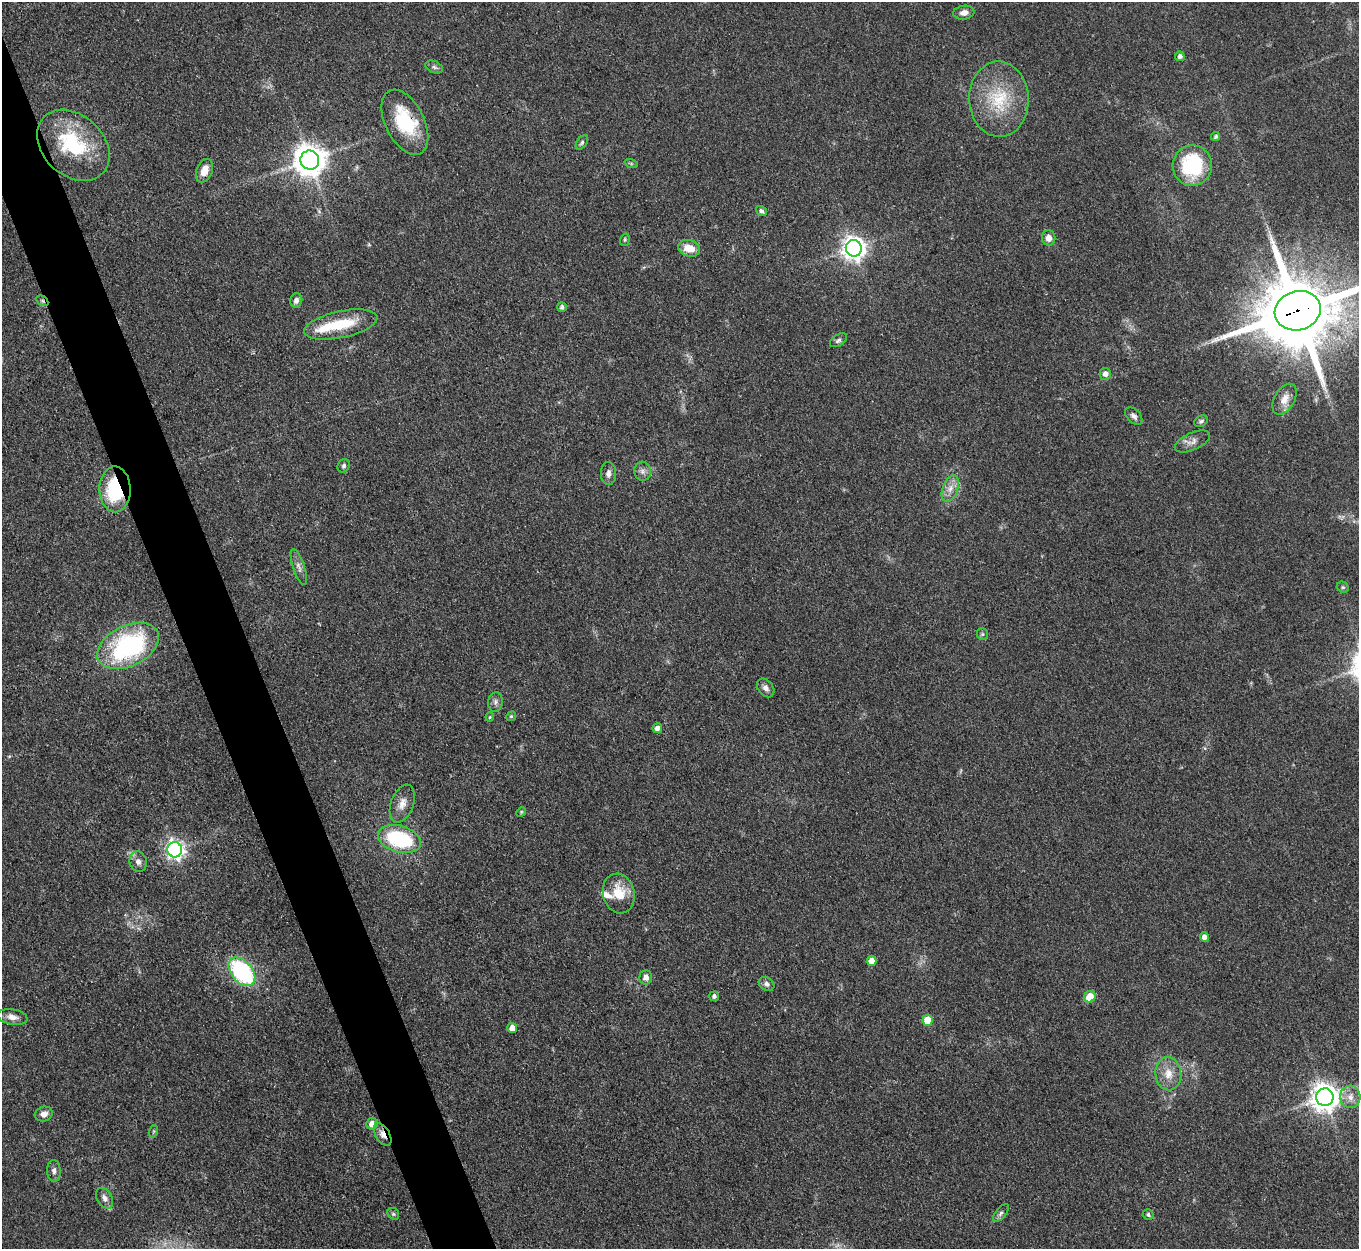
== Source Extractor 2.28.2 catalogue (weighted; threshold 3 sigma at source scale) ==
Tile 11 of 4 x 4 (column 3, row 3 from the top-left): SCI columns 2715-4071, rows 1523-2769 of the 5429 x 5414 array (HDU 1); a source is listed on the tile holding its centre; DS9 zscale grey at full resolution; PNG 1361 x 1251 px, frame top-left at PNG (2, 2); each listed source drawn as its Kron ellipse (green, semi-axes under 4 px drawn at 4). Shown black and unused: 4% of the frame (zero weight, under 3 of 4 exposures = <1% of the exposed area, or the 3 px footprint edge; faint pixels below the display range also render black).
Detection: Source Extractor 2.28.2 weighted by HDU 2 'WHT'; one run over the whole footprint, this tile lists its part. Background 0.108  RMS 0.0067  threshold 0.03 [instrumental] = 3 sigma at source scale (4.5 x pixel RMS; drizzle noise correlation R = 1.50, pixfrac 1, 0.05/0.05 arcsec/px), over >= 5 px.
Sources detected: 75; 1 too faint to see at this stretch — neither listed nor drawn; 4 inside a brighter listed object's ellipse — not listed separately; the other 70 listed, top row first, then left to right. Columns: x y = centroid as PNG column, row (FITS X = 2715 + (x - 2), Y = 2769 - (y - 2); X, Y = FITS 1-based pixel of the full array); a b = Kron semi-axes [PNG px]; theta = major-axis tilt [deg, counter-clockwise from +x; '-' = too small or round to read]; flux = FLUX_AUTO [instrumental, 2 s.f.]
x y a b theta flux
964 13 10 7 9 4
1180 56 5 4 - 2.4
434 67 9 5 -23 1.9
999 99 38 30 -89 39
405 122 35 19 -63 39
1216 137 5 4 - 1.6
582 143 8 5 53 1.4
73 145 41 30 -43 51
310 160 9 9 - 1200
631 163 7 4 -19 1
1192 165 20 19 - 54
205 171 12 8 68 8.1
761 211 6 4 -37 1.8
1049 238 7 6 - 5.1
625 240 6 4 71 1
689 248 11 8 -14 10
854 248 8 8 - 550
296 300 7 6 - 2.7
42 301 6 4 -31 1.3
562 307 5 4 - 1.7
1298 311 23 19 17 8900
341 324 37 13 12 26
838 340 9 5 34 2.1
1105 374 6 6 - 4
1284 399 17 10 60 7.4
1134 416 10 6 -45 2.6
1201 421 7 5 28 1.4
1192 442 19 8 24 4.6
344 466 7 6 - 1.6
642 471 9 8 - 3
608 474 11 7 -89 3.5
950 488 14 7 69 5.5
115 489 23 15 -89 51
299 567 19 6 -72 3.5
1343 587 6 5 - 1.1
982 634 6 5 - 1.1
128 646 33 20 26 100
766 688 10 7 -51 2.9
495 702 10 7 81 2.4
511 716 5 4 - 0.86
490 717 4 4 - 0.72
657 728 5 5 - 3.8
402 804 20 11 69 6.9
521 812 5 4 - 0.8
399 839 22 13 -16 54
175 850 7 7 - 270
138 862 10 8 -73 3.7
619 893 20 15 -75 17
1204 937 5 4 - 4
872 961 5 5 - 7.5
242 972 16 10 -50 79
646 977 7 6 - 3.4
766 984 8 6 -32 2.4
714 996 5 5 - 2.1
1090 997 6 5 - 12
12 1017 15 7 -10 4.4
928 1020 5 5 - 16
512 1028 5 5 - 5.9
1168 1074 16 13 -85 9.4
1325 1097 9 8 - 820
1350 1097 11 10 - 5.7
44 1114 9 7 16 3.6
372 1124 6 5 - 6.3
154 1131 6 4 71 0.9
383 1134 12 7 -58 4.9
54 1171 11 7 -87 3
104 1198 11 7 -59 3.6
1001 1213 10 5 50 1.8
393 1214 6 5 - 1.2
1148 1215 5 5 - 1.6
Overlapping masked pixels (flux is a lower limit): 6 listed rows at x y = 405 122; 42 301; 1298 311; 115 489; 1325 1097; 383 1134
Isophote crosses this tile's border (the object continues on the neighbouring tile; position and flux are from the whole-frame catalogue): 1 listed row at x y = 1298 311